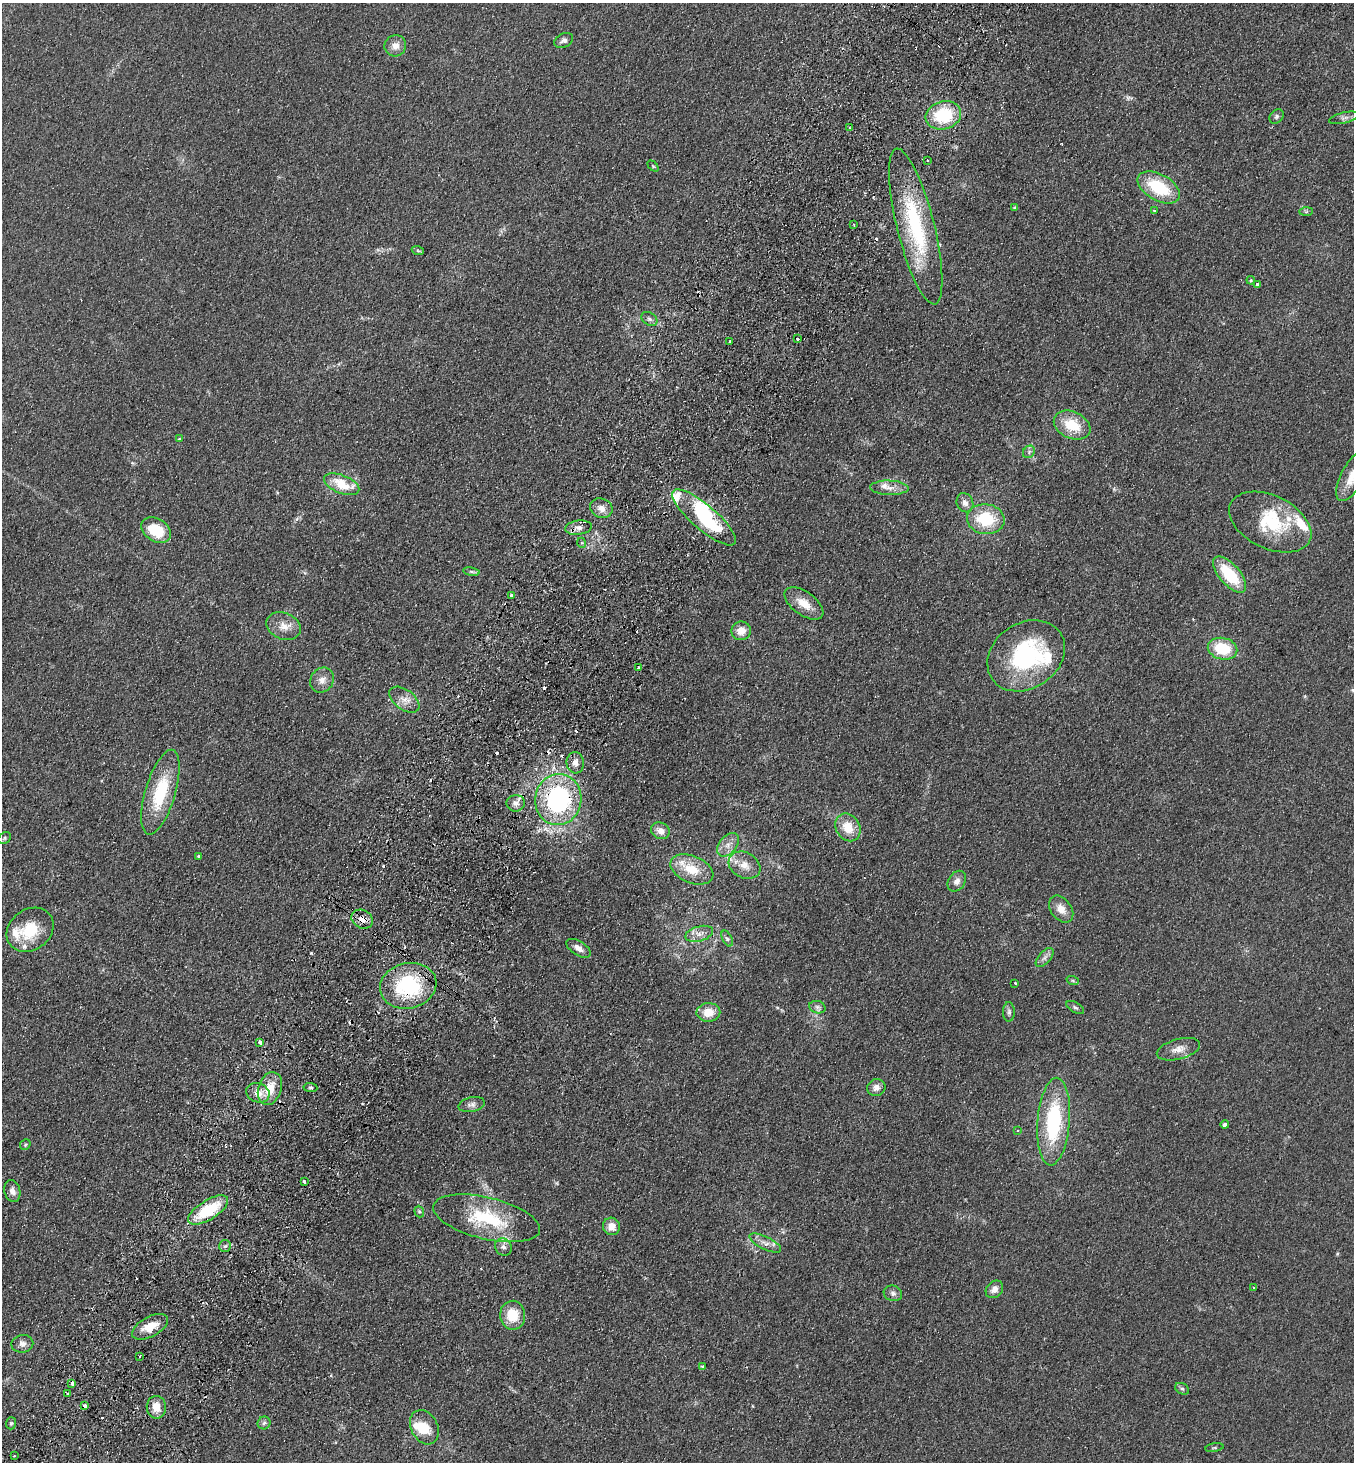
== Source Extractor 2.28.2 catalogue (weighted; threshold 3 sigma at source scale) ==
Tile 7 of 4 x 4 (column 3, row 2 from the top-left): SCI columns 2904-4255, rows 2953-4412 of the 5946 x 5905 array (HDU 1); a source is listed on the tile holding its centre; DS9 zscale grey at full resolution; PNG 1356 x 1464 px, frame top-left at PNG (2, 3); each listed source drawn as its Kron ellipse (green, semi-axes under 4 px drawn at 4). Shown black and unused: <1% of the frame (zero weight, under 2 of 3 exposures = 3% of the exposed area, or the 3 px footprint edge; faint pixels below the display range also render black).
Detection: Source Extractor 2.28.2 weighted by HDU 2 'WHT'; one run over the whole footprint, this tile lists its part. Background 0.0927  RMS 0.0099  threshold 0.0445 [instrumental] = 3 sigma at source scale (4.5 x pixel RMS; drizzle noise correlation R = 1.50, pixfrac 1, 0.05/0.05 arcsec/px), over >= 5 px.
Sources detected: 140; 1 too faint to see at this stretch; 2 inside a brighter object's white glare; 15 cosmic-ray / hot-pixel residue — neither listed nor drawn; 13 inside a brighter listed object's ellipse — not listed separately; the other 109 listed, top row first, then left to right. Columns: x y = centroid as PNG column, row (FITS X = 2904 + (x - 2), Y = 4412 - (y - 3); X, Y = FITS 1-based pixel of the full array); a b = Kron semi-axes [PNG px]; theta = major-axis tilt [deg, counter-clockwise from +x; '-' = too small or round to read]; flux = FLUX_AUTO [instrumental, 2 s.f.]
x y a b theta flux
564 40 10 6 28 3.6
395 46 11 10 - 7.5
943 115 18 14 16 52
1277 116 8 6 47 2.4
1344 118 15 5 13 3.8
850 128 4 2 - 0.82
927 160 3 2 - 0.84
653 166 6 4 -45 1.2
1159 187 23 13 -29 48
1015 208 4 4 - 1.4
1154 211 4 3 - 2.7
1306 211 7 4 0 1.4
854 225 4 2 - 0.75
916 226 80 18 -76 100
418 251 6 4 -20 1.3
1251 280 4 3 - 1
1258 284 4 3 - 8.7
649 319 9 6 -33 2.8
797 339 3 3 - 9.5
729 341 3 2 - 1.5
1072 425 19 13 -24 28
179 439 4 4 - 0.92
1029 452 7 5 47 2.4
1353 476 28 11 62 19
342 484 18 9 -21 27
889 488 19 7 -2 8.3
965 503 10 8 -65 5.4
601 508 11 9 -24 7.7
704 517 40 12 -40 78
986 519 19 15 -6 44
1270 522 44 26 -25 57
578 528 13 7 7 6.1
156 530 16 11 -31 31
582 543 5 3 - 1.2
471 572 8 4 -9 2.1
1230 575 22 10 -49 42
511 595 4 3 - 3.8
804 603 22 11 -36 16
284 626 17 13 -24 12
741 631 10 9 - 10
1222 649 15 10 -13 36
1026 656 41 32 34 120
639 668 3 3 - 2.9
322 680 13 11 56 7.4
404 700 17 10 -36 9.2
575 763 11 8 -82 5.9
160 792 44 15 73 53
558 799 25 23 83 140
516 803 9 8 - 5.9
848 827 14 12 -57 19
660 831 10 8 -26 6.6
5 838 7 5 39 1.6
728 845 13 8 49 7.8
198 856 3 3 - 1.6
744 865 17 12 -28 11
692 869 22 13 -23 23
957 881 11 8 55 5.5
1061 909 15 10 -53 10
362 919 11 9 -29 8.6
30 930 25 20 37 37
699 934 14 7 16 6.8
727 939 8 4 -63 2.5
578 948 13 7 -33 6.4
1045 958 11 6 49 4
1073 981 6 4 -19 1.4
1015 983 3 3 - 1.9
408 986 28 22 13 79
817 1007 8 6 -16 3.2
1075 1007 10 5 -29 2.1
708 1012 12 9 1 15
1009 1012 9 6 -90 3
260 1042 4 3 - 16
1178 1049 22 10 15 9.4
310 1087 7 4 -6 1.7
876 1087 9 8 - 5.5
270 1089 17 11 72 19
258 1093 12 9 -20 9.3
471 1105 13 7 13 4.5
1054 1122 44 16 86 86
1225 1125 4 4 - 3.4
1017 1131 3 3 - 6.9
25 1144 6 5 - 1.4
304 1182 3 3 - 2.8
12 1191 11 8 -76 5.5
208 1210 23 9 32 50
419 1212 6 4 -68 1.5
487 1218 55 21 -14 65
612 1226 9 8 - 10
765 1243 17 6 -26 6.3
225 1246 6 6 - 2.4
503 1247 9 8 - 4.2
1253 1287 3 2 - 0.8
994 1289 10 7 45 6.1
893 1293 9 7 -18 3.4
513 1315 14 12 -83 22
150 1327 19 10 29 18
22 1344 11 8 10 5.4
140 1356 3 2 - 0.77
702 1366 4 3 - 1.5
72 1383 4 3 - 16
1182 1389 7 5 -29 1.9
67 1394 4 3 - 1.6
85 1406 3 3 - 9.4
156 1407 11 9 -84 12
11 1423 6 5 - 1.8
264 1423 6 6 - 2.3
424 1427 18 13 -63 18
1214 1448 9 3 9 1.2
14 1456 4 3 - 0.98
Overlapping masked pixels (flux is a lower limit): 6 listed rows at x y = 578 528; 558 799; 362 919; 408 986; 208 1210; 72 1383
Isophote crosses this tile's border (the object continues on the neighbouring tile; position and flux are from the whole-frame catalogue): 1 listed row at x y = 1353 476